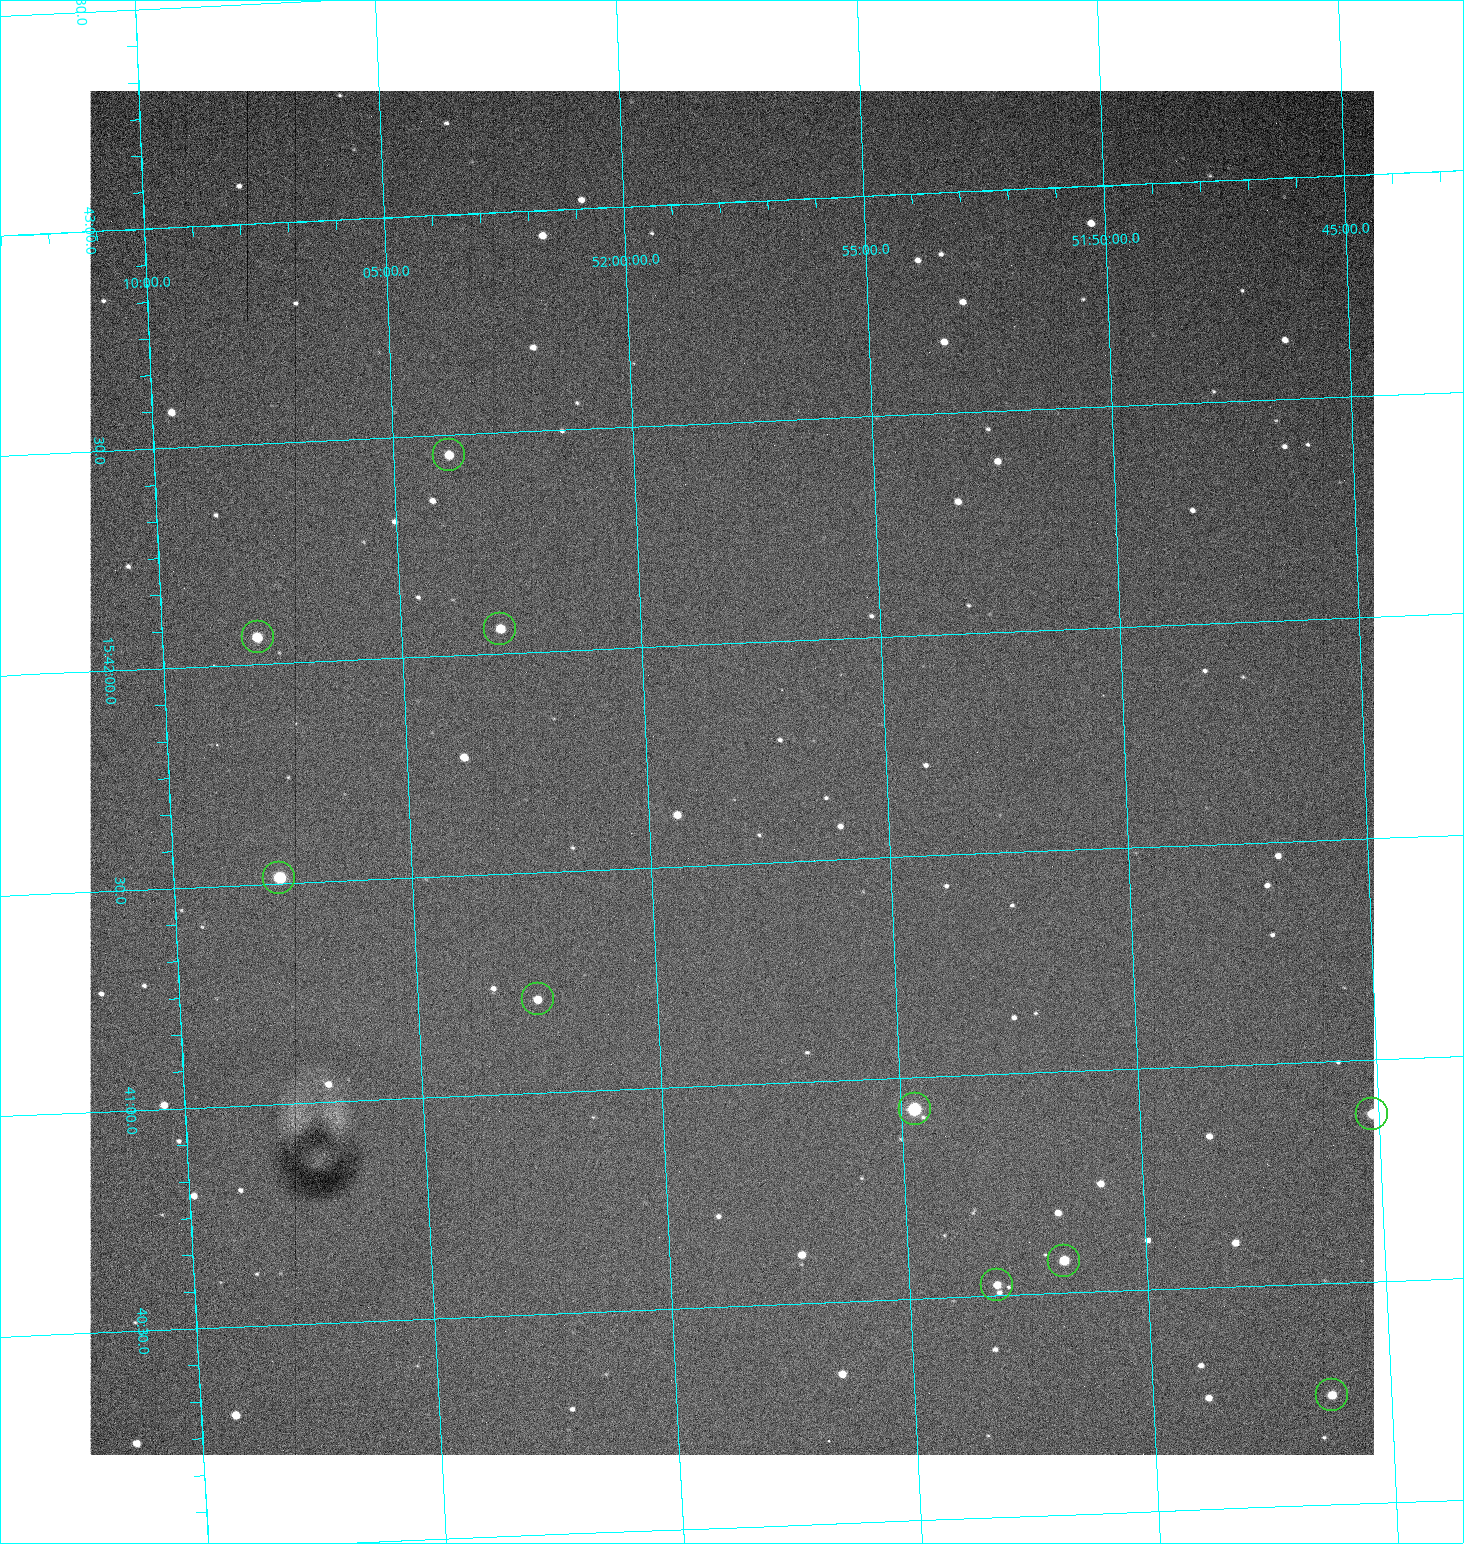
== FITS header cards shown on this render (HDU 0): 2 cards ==
NAXIS1  =                 1284 /fastest changing axis
NAXIS2  =                 1364 /next to fastest changing axis

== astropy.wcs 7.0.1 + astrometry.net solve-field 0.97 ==
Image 1284 x 1364 px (HDU 0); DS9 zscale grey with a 90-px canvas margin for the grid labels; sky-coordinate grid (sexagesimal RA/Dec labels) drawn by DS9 from the SOLVED WCS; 10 Tycho-2 reference stars matched to detected sources circled (green)
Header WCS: RA---TAN/DEC--TAN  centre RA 15:41:42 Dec +51:58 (235.43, +51.97 deg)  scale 1.26 arcsec/px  FOV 26.9' x 28.5'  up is +93 deg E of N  parity flipped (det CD > 0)
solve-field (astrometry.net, Tycho-2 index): VERIFIED the header's WCS against the Tycho-2 star catalogue (10 matches, 0 conflicts) and refined it, rather than solving blind
Solved WCS: RA---TAN-SIP/DEC--TAN-SIP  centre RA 15:41:42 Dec +51:58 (235.43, +51.97 deg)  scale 1.25 arcsec/px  FOV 26.9' x 28.6'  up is +92 deg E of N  parity flipped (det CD > 0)
The solver's refit moves the header's centre by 0.96 arcsec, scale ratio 0.9994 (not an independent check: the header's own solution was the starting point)
Tycho-2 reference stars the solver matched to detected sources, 10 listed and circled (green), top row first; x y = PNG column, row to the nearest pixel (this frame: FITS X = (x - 90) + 1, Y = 1364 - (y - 91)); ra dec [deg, ICRS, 3 dp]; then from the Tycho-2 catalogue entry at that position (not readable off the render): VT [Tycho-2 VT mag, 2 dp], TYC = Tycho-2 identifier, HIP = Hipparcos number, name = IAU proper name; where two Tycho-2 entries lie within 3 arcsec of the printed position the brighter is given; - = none
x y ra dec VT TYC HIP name
449 455 235.614 +52.064 11.61 3489-1132-1 - -
500 629 235.514 +52.049 11.19 3489-1407-1 - -
258 637 235.515 +52.133 11.12 3489-1380-1 - -
279 878 235.378 +52.130 9.31 3489-1322-1 76850 -
538 999 235.303 +52.042 11.52 3489-958-1 - -
915 1109 235.232 +51.912 9.59 3489-824-1 - -
1372 1114 235.219 +51.752 10.98 3489-1435-1 - -
1064 1261 235.143 +51.862 10.97 3489-1016-1 - -
997 1285 235.131 +51.886 12.29 3489-908-1 - -
1332 1395 235.062 +51.771 11.53 3489-1453-1 - -